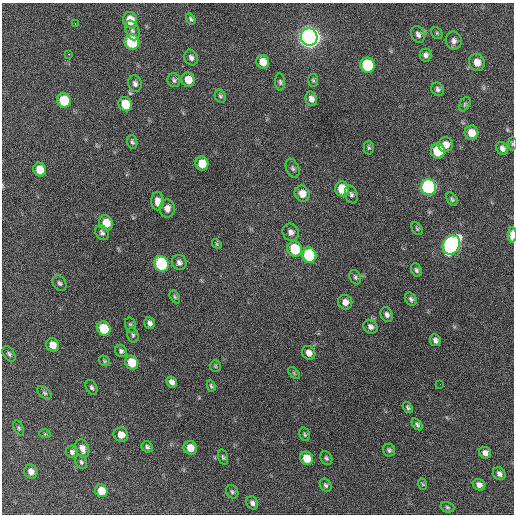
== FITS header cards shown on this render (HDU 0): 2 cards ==
NAXIS1  =                  512 / Axis length
NAXIS2  =                  512 / Axis length

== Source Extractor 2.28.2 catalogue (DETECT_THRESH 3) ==
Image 512 x 512 px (HDU 0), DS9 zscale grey, 1 PNG px = 1 image px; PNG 516 x 516 px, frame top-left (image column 1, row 512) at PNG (2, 3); each listed source drawn as its Kron ellipse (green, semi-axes under 4 px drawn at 4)
Background 545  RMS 16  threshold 47.4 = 3 sigma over >= 5 px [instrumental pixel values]
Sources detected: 105; all 105 listed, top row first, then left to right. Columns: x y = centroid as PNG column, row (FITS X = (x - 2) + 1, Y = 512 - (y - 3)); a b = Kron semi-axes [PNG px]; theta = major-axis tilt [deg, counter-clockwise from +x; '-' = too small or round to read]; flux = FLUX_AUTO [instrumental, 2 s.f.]
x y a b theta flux
191 19 6 4 -58 1800
130 20 8 7 - 22000
75 24 3 2 - 1800
132 30 10 6 -67 3800
437 33 6 5 - 1700
418 34 9 6 -68 4000
309 37 8 8 - 900000
454 41 9 8 - 4700
132 42 8 7 - 76000
68 54 3 2 - 3300
425 55 6 6 - 3600
191 58 8 6 -67 3600
263 62 7 6 - 12000
477 62 8 7 - 11000
367 65 8 7 - 71000
174 80 7 6 - 2500
188 80 7 6 - 12000
313 80 6 5 - 1800
280 82 8 5 -88 2300
135 84 8 7 - 3900
438 89 7 6 - 2900
220 96 6 5 - 2100
311 99 7 6 - 5700
64 100 7 6 - 39000
125 104 7 6 - 24000
465 104 8 5 61 1800
471 133 7 7 - 14000
132 142 7 5 -74 2200
512 144 7 3 90 1200
446 145 7 7 - 9100
369 148 7 5 -90 1800
502 148 7 5 -63 3700
438 151 7 7 - 42000
202 164 7 6 - 19000
293 168 10 6 -68 3000
40 170 7 6 - 16000
429 187 8 7 - 190000
342 189 7 7 - 24000
302 193 8 7 - 9300
351 195 9 6 -73 3100
452 199 7 4 -59 2000
157 201 9 6 89 7300
167 208 9 7 -90 6400
106 223 8 6 -65 14000
417 229 7 4 -54 1600
291 232 9 8 - 5000
102 233 8 6 -56 2900
512 235 7 3 90 16000
217 244 5 4 - 1400
451 245 10 8 61 330000
295 249 8 7 - 43000
309 255 8 7 - 72000
179 262 8 7 - 4300
161 264 8 7 - 98000
416 270 7 5 -66 2500
355 277 7 5 -63 2200
59 283 8 6 -56 2700
175 297 7 4 -60 1700
411 299 7 5 -57 2900
345 302 7 7 - 6700
387 315 8 6 -66 3900
150 323 6 5 - 3900
130 325 8 5 -74 2100
370 327 7 6 - 4200
104 329 7 6 - 36000
133 335 7 5 -76 2000
435 340 6 5 - 3700
53 345 7 6 - 11000
121 351 6 5 - 2700
309 353 7 6 - 6900
9 354 8 5 -56 2500
105 361 6 5 - 1400
132 362 7 6 - 25000
215 366 6 5 - 1500
294 373 7 4 -46 1400
172 382 6 5 - 5000
440 384 2 2 - 1200
211 386 6 4 -62 1800
92 387 8 5 -64 2400
44 393 8 5 -44 2000
408 407 6 4 -53 1800
417 424 7 4 -48 2100
19 428 8 4 -69 1800
45 434 6 3 -18 1200
305 434 7 5 -75 1800
121 435 7 7 - 9500
147 447 6 5 - 2300
82 448 9 6 -70 6800
190 448 7 6 - 13000
389 450 6 6 - 2200
72 452 6 6 - 2800
485 453 6 5 - 4700
223 457 8 4 -74 1900
307 458 7 6 - 18000
326 458 7 5 -60 2300
81 462 7 5 -63 2300
31 472 7 6 - 7700
499 474 7 5 -49 4100
422 484 6 3 -70 1300
326 485 7 5 -57 2400
479 485 6 5 - 5100
101 491 6 6 - 15000
232 492 7 6 - 2200
252 503 7 5 -63 3500
447 507 7 5 -18 1900
At the frame edge (FLAGS 8, measured only in part): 2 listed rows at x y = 512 144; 512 235